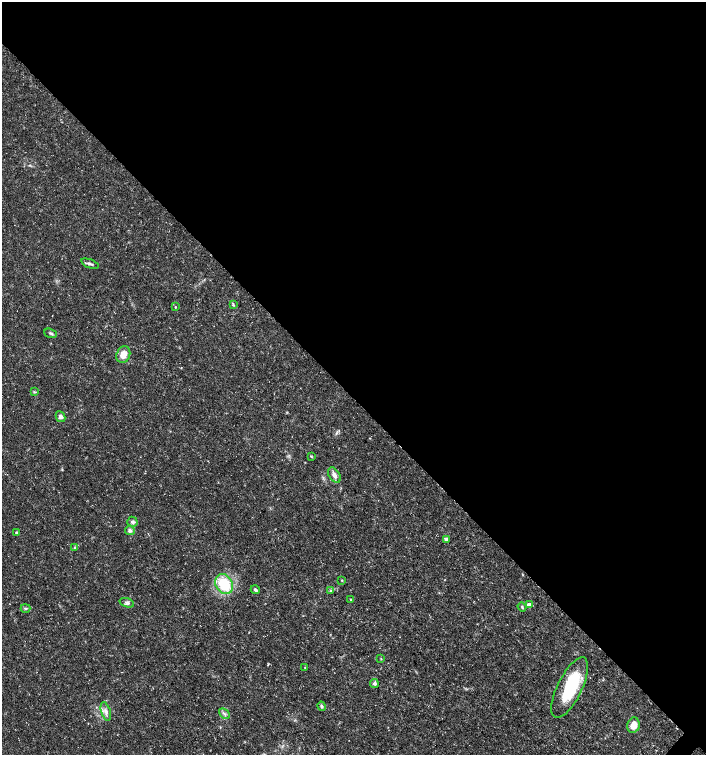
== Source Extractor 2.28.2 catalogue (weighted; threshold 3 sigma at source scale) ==
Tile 3 of 4 x 4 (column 3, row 1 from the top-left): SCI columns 2982-4389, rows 4522-6026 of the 6027 x 6026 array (HDU 1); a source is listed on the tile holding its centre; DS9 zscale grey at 2 x 2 block average (1 PNG px = mean of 2 x 2 image px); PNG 708 x 757 px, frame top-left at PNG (2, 2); each listed source drawn as its Kron ellipse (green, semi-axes under 4 px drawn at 4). Shown black and unused: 53% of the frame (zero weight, under 3 of 5 exposures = <1% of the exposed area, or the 3 px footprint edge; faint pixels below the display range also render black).
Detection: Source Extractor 2.28.2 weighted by HDU 2 'WHT'; one run over the whole footprint, this tile lists its part. Background 0.0133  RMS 0.0019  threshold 0.00841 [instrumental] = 3 sigma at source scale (4.5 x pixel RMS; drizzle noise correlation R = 1.50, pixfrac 1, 0.0396/0.0396 arcsec/px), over >= 5 px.
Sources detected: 32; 1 inside a brighter listed object's ellipse — not listed separately; the other 31 listed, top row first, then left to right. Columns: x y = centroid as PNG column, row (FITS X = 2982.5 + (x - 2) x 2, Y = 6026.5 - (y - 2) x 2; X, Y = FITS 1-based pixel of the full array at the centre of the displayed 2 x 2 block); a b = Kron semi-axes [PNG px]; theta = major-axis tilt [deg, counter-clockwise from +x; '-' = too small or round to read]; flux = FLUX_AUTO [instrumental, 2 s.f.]
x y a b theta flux
90 264 9 3 -20 1.2
233 305 3 3 - 0.48
175 307 3 2 - 0.3
51 333 7 3 -18 0.71
123 355 8 6 67 4.2
34 392 3 3 - 0.43
61 417 5 4 - 1.3
311 456 4 2 - 0.37
334 475 8 5 -57 2.2
132 522 5 5 - 1
130 530 5 4 - 1.1
16 533 3 3 - 1
446 539 3 3 - 1.5
75 547 3 3 - 0.46
342 580 3 2 - 0.25
224 584 10 8 -58 16
255 590 4 3 - 0.82
331 591 3 3 - 0.45
350 599 3 2 - 0.3
127 603 7 4 -18 1.2
529 605 3 3 - 3.2
522 607 5 3 - 0.62
25 608 5 3 - 0.58
381 659 3 2 - 0.27
305 667 3 2 - 0.29
374 683 4 4 - 1
570 688 33 12 64 25
321 706 5 3 - 0.8
106 712 9 4 -73 1.9
224 714 6 3 -44 1
633 725 8 6 74 4.9